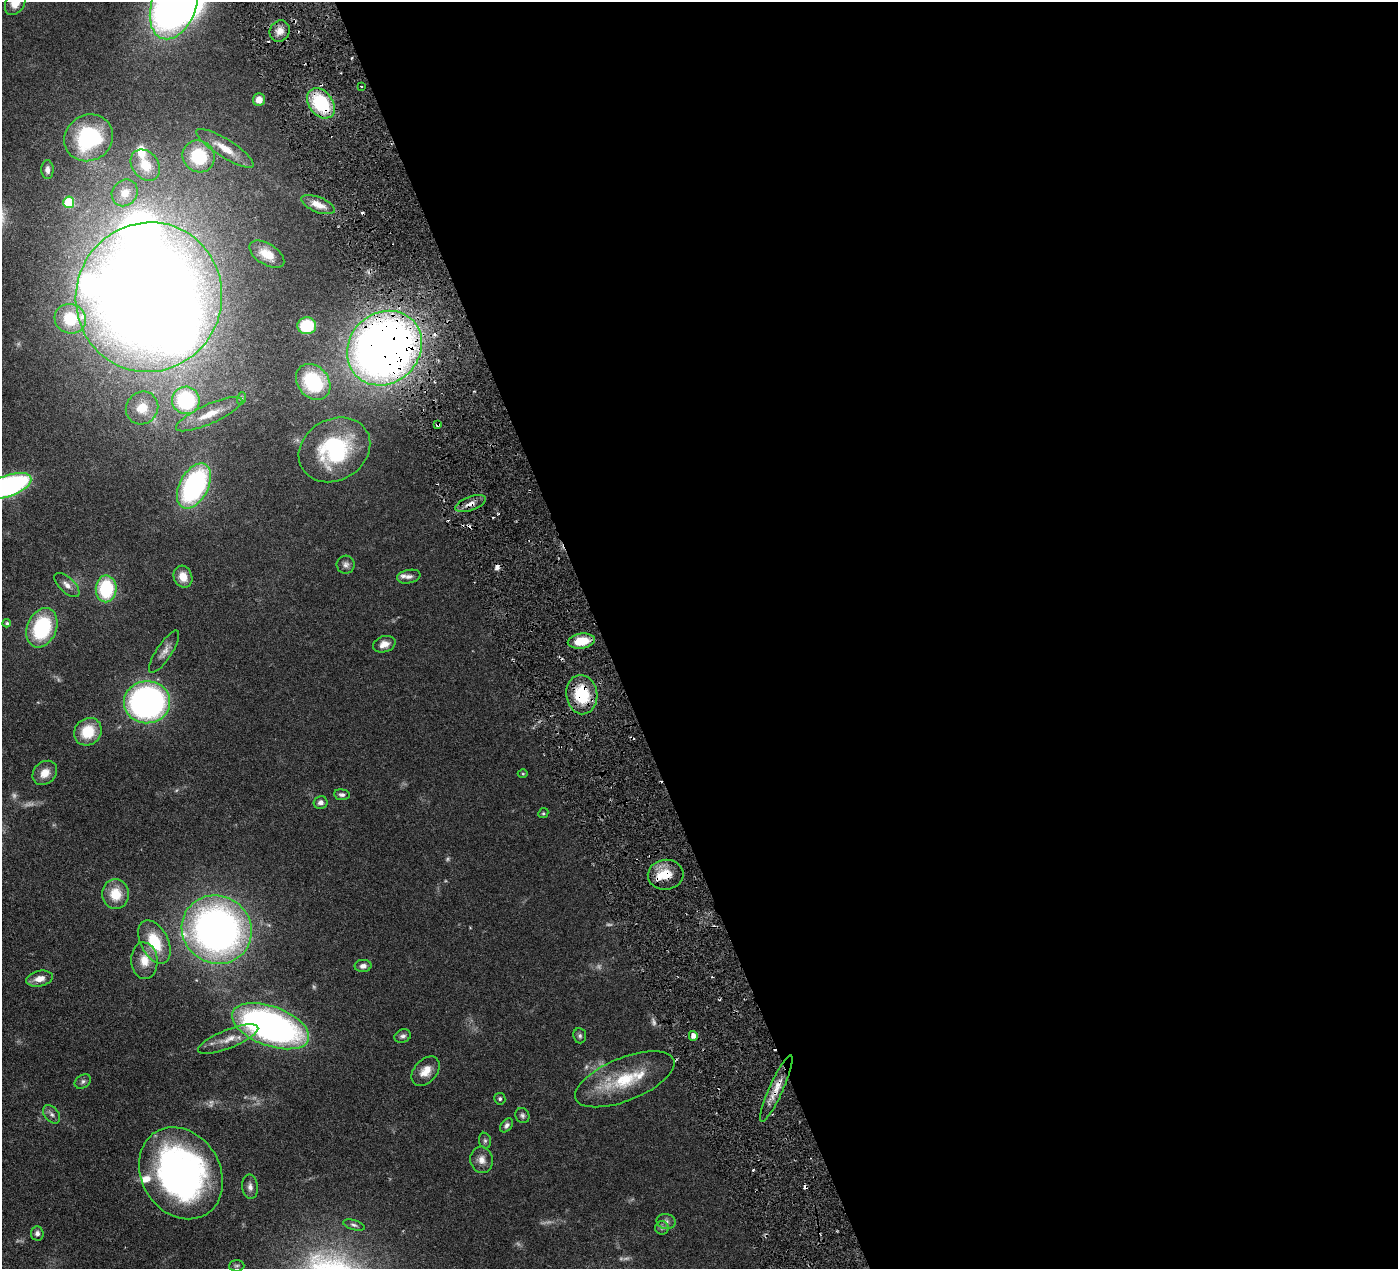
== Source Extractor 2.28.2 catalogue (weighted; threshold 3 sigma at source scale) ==
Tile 8 of 4 x 4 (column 4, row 2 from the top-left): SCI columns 4197-5592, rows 2837-4103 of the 5599 x 5543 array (HDU 1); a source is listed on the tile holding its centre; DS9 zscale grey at full resolution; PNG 1400 x 1271 px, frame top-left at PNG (2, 2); each listed source drawn as its Kron ellipse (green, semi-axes under 4 px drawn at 4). Shown black and unused: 57% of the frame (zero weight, under 3 of 6 exposures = <1% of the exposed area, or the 3 px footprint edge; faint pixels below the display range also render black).
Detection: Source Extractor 2.28.2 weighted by HDU 2 'WHT'; one run over the whole footprint, this tile lists its part. Background 0.0864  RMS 0.0036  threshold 0.0149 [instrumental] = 3 sigma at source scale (4.09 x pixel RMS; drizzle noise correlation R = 1.36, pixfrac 0.8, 0.05/0.05 arcsec/px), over >= 5 px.
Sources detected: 111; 13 too faint to see at this stretch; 3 inside a brighter object's white glare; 11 cosmic-ray / hot-pixel residue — neither listed nor drawn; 8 inside a brighter listed object's ellipse — not listed separately; the other 76 listed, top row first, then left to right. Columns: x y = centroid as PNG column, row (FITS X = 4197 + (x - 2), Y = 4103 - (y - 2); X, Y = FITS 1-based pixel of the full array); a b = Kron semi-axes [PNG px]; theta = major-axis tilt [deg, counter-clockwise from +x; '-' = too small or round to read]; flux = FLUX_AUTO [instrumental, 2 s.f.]
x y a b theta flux
15 2 13 9 61 5.3
174 5 35 22 70 220
280 31 11 9 56 2.9
361 86 2 2 - 0.29
259 100 6 6 - 3.3
321 103 17 11 -51 23
89 138 25 22 33 34
225 148 33 9 -32 6.6
199 156 16 15 - 19
145 165 17 13 -52 6.9
47 170 9 6 89 1.6
125 193 14 12 49 4.2
69 202 5 5 - 15
318 205 18 7 -22 3.8
267 254 19 10 -32 5.1
149 297 75 73 70 730
70 319 16 14 -25 9.8
307 326 9 8 - 13
384 348 40 35 43 320
313 382 19 15 -50 21
242 398 6 4 72 0.57
186 400 14 13 - 35
142 408 17 15 51 6.1
209 414 36 9 24 8.4
438 425 3 3 - 1.2
334 450 37 30 30 36
8 486 25 10 20 79
194 486 24 14 62 67
471 504 16 7 20 2.6
346 565 9 9 - 1.3
183 577 11 9 -66 4.1
409 577 12 6 12 1.6
67 585 15 7 -42 2.3
106 589 13 10 89 23
7 623 4 3 - 0.52
42 628 20 14 68 27
581 641 13 7 8 8.6
384 644 11 8 17 2.7
164 652 25 7 56 2.7
582 695 19 15 -82 17
147 702 23 21 3 100
88 732 14 13 - 11
45 773 13 11 44 4.1
523 774 5 3 - 0.31
342 795 8 5 -6 1
321 803 7 6 - 1.4
543 813 5 4 - 0.45
666 875 18 15 7 7.1
116 894 15 13 -85 7.9
217 930 35 33 -36 170
154 942 23 13 -63 12
144 961 18 13 -85 5.3
363 966 8 6 3 1.4
40 979 13 7 11 3.3
271 1026 40 19 -20 140
403 1036 8 6 20 1.1
580 1036 7 6 - 0.83
693 1036 5 4 - 2.1
228 1039 32 9 22 5.2
426 1071 17 11 48 4.2
625 1079 53 21 22 19
83 1081 9 6 33 0.97
776 1088 36 7 66 5.2
500 1099 6 5 - 0.65
51 1114 10 7 -50 1.3
522 1115 8 6 -64 0.92
506 1125 8 5 51 0.99
485 1141 8 6 -76 0.72
482 1160 13 11 -78 2.7
181 1173 48 39 -58 120
250 1187 12 8 -85 1.7
666 1221 9 7 -11 1.4
354 1225 11 5 -17 0.92
662 1228 6 6 - 0.91
37 1233 7 6 - 1.3
237 1266 8 5 2 0.67
Overlapping masked pixels (flux is a lower limit): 9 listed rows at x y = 174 5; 280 31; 321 103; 384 348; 438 425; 471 504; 582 695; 666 875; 776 1088
Isophote crosses this tile's border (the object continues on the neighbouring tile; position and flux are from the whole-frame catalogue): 3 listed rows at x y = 15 2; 174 5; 8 486